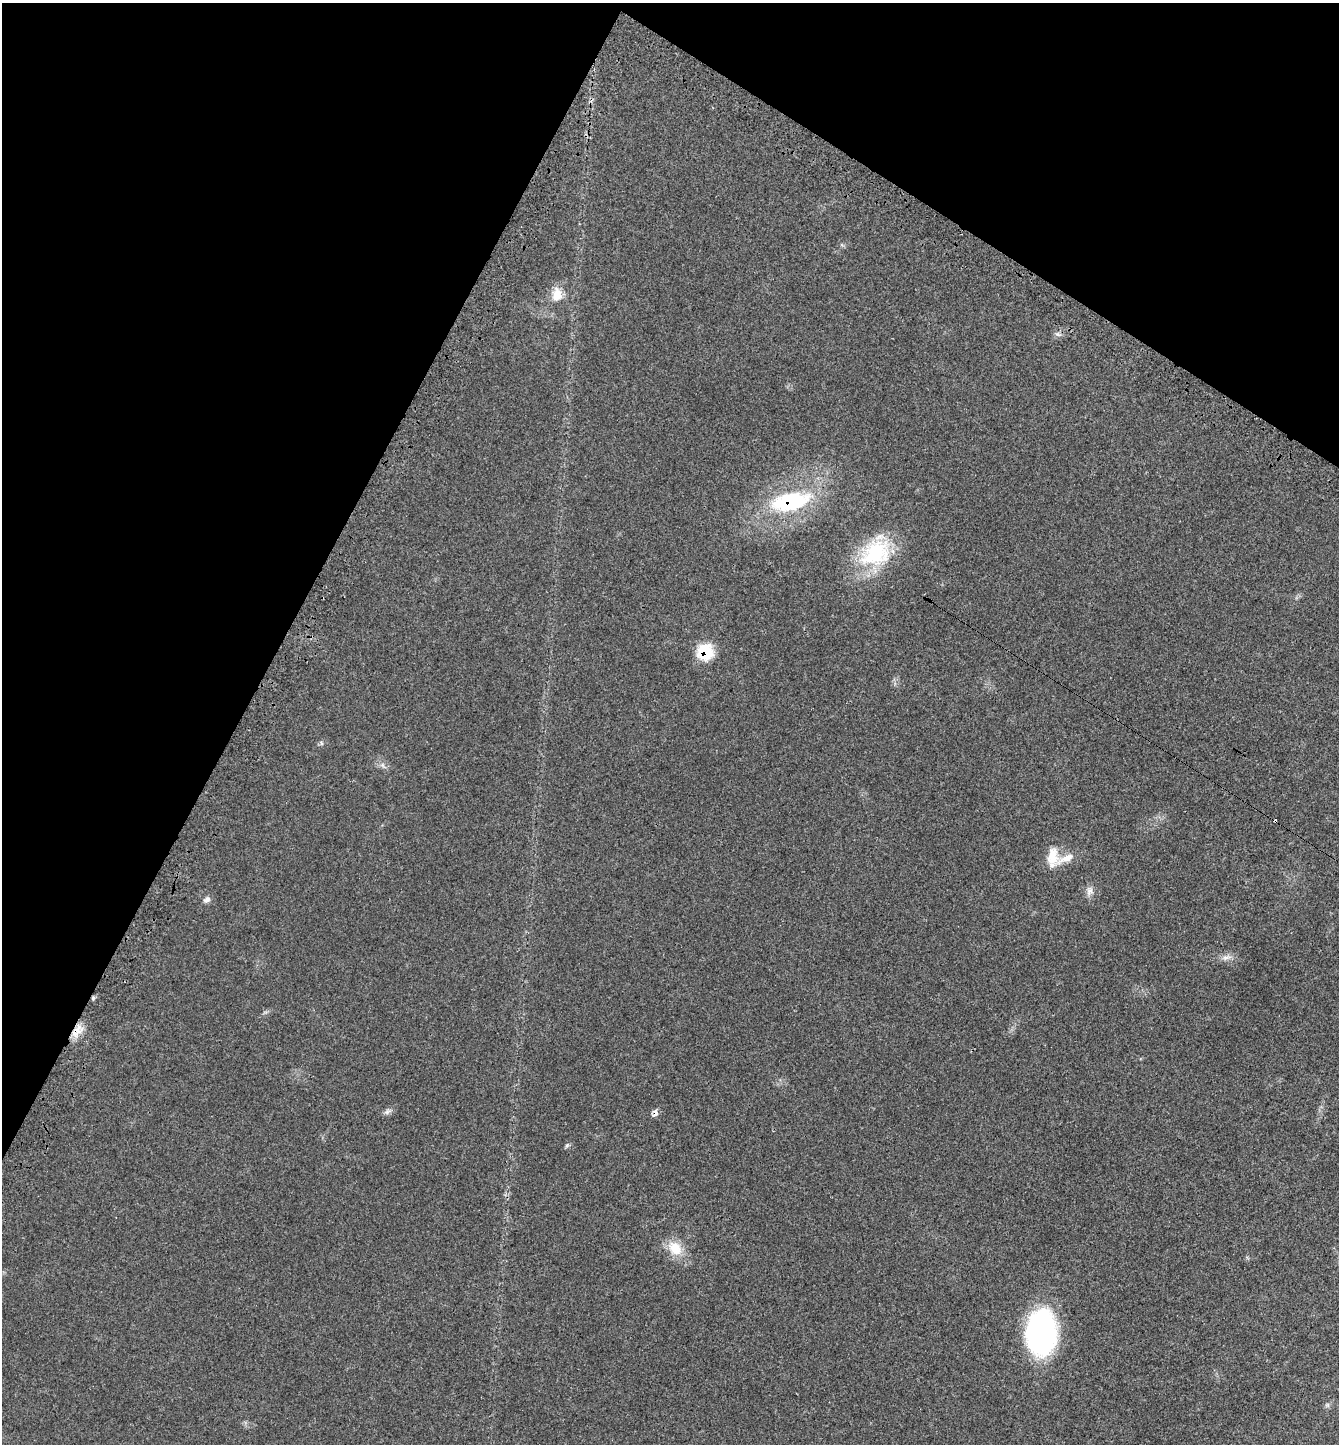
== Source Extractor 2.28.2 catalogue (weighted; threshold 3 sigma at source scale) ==
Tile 2 of 4 x 4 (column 2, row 1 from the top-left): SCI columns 1516-2852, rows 4383-5824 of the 5851 x 5844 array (HDU 1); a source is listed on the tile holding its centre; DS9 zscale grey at full resolution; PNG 1341 x 1446 px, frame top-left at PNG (2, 3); no overlay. Shown black and unused: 28% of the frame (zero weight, under 3 of 4 exposures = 3% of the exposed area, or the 3 px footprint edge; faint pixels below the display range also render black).
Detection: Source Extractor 2.28.2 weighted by HDU 2 'WHT'; one run over the whole footprint, this tile lists its part. Background 0.0232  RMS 0.0039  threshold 0.0175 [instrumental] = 3 sigma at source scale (4.5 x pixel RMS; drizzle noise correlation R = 1.50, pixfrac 1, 0.05/0.05 arcsec/px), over >= 5 px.
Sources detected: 21; all 21 listed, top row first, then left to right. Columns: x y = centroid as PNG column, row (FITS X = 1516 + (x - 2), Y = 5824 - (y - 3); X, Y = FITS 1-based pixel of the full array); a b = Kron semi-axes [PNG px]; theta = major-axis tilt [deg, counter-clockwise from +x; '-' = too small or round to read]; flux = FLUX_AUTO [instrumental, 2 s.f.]
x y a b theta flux
557 295 20 14 89 6.1
1058 334 9 5 -26 1.2
790 501 54 23 11 40
875 552 45 34 42 32
705 652 17 17 - 15
322 743 6 4 -69 0.59
383 766 11 5 -53 1.4
1275 821 3 3 - 0.62
1052 857 26 13 88 7.8
1066 858 29 10 22 5.7
1089 891 14 9 82 2.4
207 900 10 7 43 1.5
1226 957 16 7 12 2.4
93 998 5 5 - 0.68
77 1031 18 12 57 5.5
387 1111 12 6 28 1.5
655 1113 10 7 73 1.6
567 1145 7 5 55 0.71
675 1248 23 17 -45 8.4
1041 1333 40 26 88 97
1327 1405 6 6 - 0.85
Overlapping masked pixels (flux is a lower limit): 6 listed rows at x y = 790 501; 705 652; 1275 821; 93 998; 77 1031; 655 1113